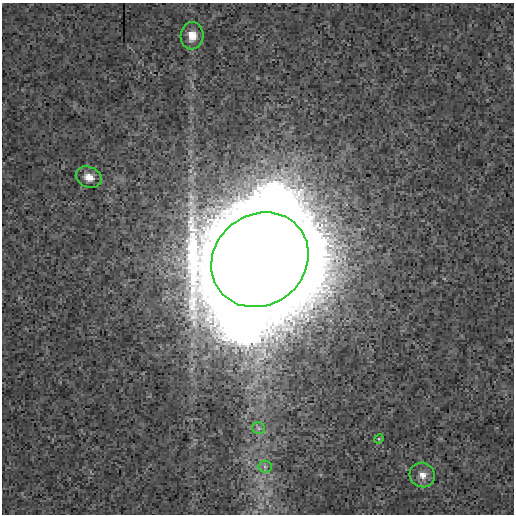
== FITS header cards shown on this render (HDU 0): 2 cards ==
NAXIS1  =                  512
NAXIS2  =                  512

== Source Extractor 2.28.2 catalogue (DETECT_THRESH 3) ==
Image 512 x 512 px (HDU 0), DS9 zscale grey, 1 PNG px = 1 image px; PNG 516 x 516 px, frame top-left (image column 1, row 512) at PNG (2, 3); each listed source drawn as its Kron ellipse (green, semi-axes under 4 px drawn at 4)
Background 3.02e-04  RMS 0.0014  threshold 0.00408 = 3 sigma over >= 5 px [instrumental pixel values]
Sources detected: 7; all 7 listed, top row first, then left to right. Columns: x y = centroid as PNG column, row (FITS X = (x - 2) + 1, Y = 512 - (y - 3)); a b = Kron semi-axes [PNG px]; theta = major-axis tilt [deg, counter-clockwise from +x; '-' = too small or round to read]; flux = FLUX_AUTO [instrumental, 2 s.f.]
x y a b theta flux
192 36 13 11 89 1.2
89 177 13 10 -23 0.98
260 260 51 45 39 7400
259 428 6 6 - 0.22
379 439 5 4 - 0.1
265 467 6 6 - 0.25
422 475 13 12 - 0.86